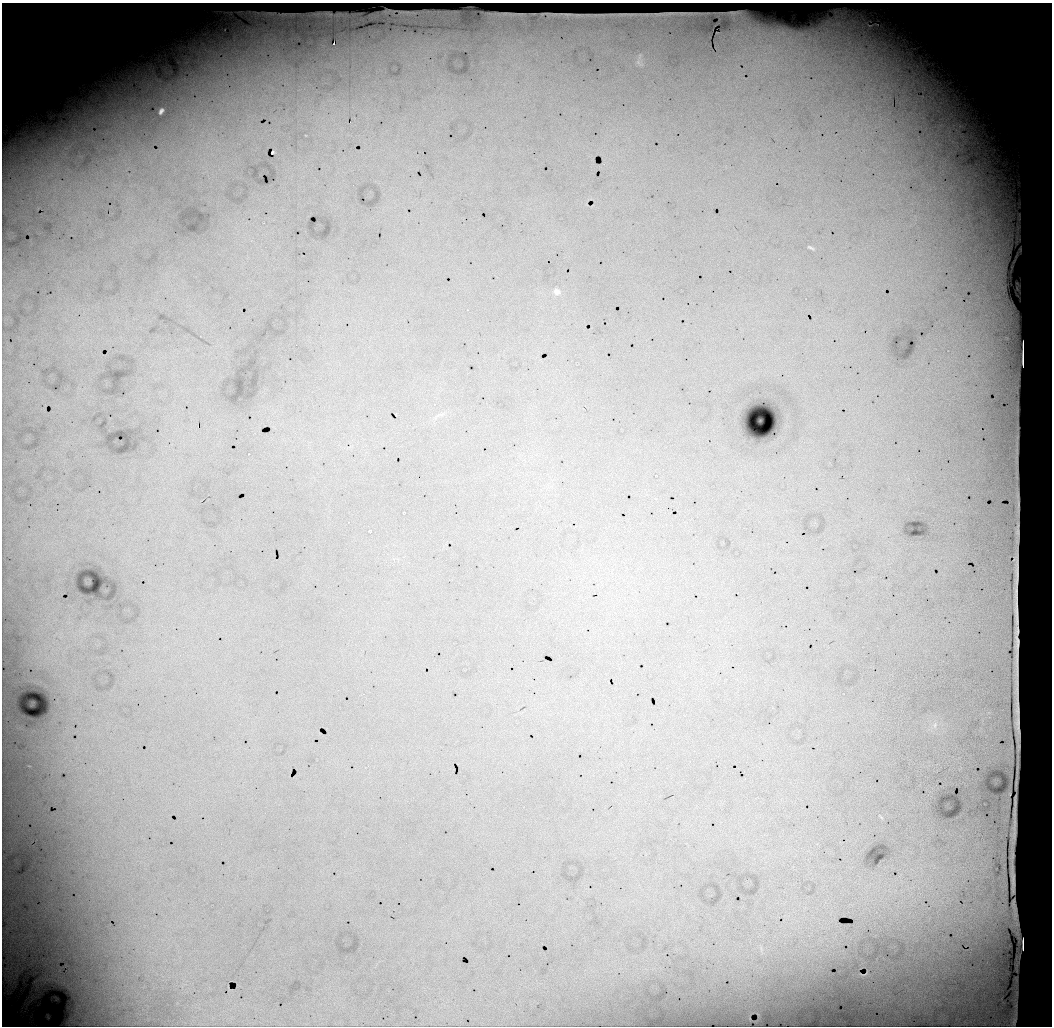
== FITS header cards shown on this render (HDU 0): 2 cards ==
NAXIS1  =                 1050 / length of data axis 1
NAXIS2  =                 1024 / length of data axis 2

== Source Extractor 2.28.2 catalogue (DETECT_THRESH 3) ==
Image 1050 x 1024 px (HDU 0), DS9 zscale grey, 1 PNG px = 1 image px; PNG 1054 x 1028 px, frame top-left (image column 1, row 1024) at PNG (2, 3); no overlay
Background 10600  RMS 42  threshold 126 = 3 sigma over >= 5 px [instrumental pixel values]
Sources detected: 16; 4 with non-positive FLUX_AUTO (blend fragments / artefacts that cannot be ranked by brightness) are not listed; the other 12 listed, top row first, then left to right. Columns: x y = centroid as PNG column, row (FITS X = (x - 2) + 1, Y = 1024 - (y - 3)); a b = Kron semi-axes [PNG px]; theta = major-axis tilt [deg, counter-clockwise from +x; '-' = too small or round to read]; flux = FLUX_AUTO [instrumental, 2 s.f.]
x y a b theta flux
334 44 3 3 - 7200
639 63 15 7 -45 14000
14 72 10 4 -58 11000
8 98 10 6 -60 13000
161 111 6 4 58 12000
273 152 3 3 - 3000
811 248 10 3 -28 5700
557 292 9 8 - 12000
197 427 3 2 - 2900
29 766 5 3 - 2600
881 817 10 4 -45 4500
7 978 28 14 -63 52000
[4 non-positive-flux detections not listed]